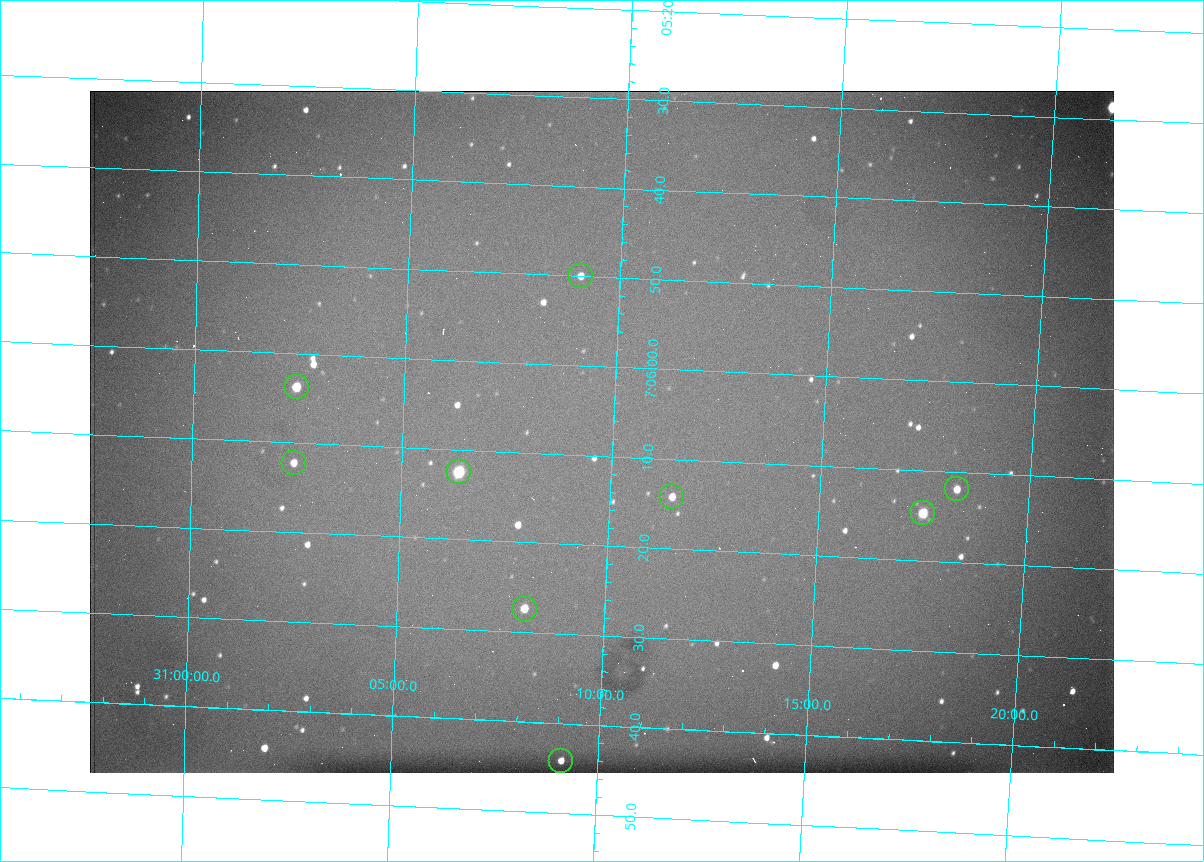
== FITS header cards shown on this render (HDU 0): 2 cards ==
NAXIS1  =                 1024 /fastest changing axis
NAXIS2  =                  682 /next to fastest changing axis

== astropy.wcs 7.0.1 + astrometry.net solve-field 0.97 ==
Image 1024 x 682 px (HDU 0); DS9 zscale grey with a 90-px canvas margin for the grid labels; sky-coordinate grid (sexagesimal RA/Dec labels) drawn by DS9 from the SOLVED WCS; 9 Tycho-2 reference stars matched to detected sources circled (green)
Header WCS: RA---TAN/DEC--TAN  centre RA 07:06:07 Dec +31:10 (106.53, +31.16 deg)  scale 1.44 arcsec/px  FOV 24.5' x 16.3'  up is -93 deg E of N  parity flipped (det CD > 0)
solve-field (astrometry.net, Tycho-2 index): VERIFIED the header's WCS against the Tycho-2 star catalogue (9 matches, 0 conflicts) and refined it, rather than solving blind
Solved WCS: RA---TAN-SIP/DEC--TAN-SIP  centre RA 07:06:07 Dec +31:10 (106.53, +31.16 deg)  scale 1.43 arcsec/px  FOV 24.4' x 16.3'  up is -93 deg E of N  parity flipped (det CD > 0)
The solver's refit moves the header's centre by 0.44 arcsec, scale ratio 0.9954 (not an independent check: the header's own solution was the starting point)
Tycho-2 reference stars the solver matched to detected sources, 9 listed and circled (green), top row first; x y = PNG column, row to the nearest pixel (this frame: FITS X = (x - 90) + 1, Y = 682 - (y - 91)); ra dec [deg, ICRS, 3 dp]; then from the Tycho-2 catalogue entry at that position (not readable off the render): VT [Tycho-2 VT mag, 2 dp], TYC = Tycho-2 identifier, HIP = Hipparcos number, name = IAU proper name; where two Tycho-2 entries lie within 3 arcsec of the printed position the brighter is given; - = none
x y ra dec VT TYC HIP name
581 276 106.458 +31.151 12.35 2438-728-1 - -
297 387 106.516 +31.041 10.39 2438-398-1 - -
294 463 106.551 +31.041 11.84 2438-663-1 - -
459 472 106.552 +31.106 9.20 2438-180-1 - -
957 489 106.550 +31.305 11.61 2438-184-1 - -
672 497 106.559 +31.192 11.79 2438-1039-1 - -
923 513 106.562 +31.292 10.01 2438-106-1 - -
525 609 106.614 +31.135 11.36 2438-550-1 - -
561 761 106.684 +31.152 11.76 2438-931-1 - -